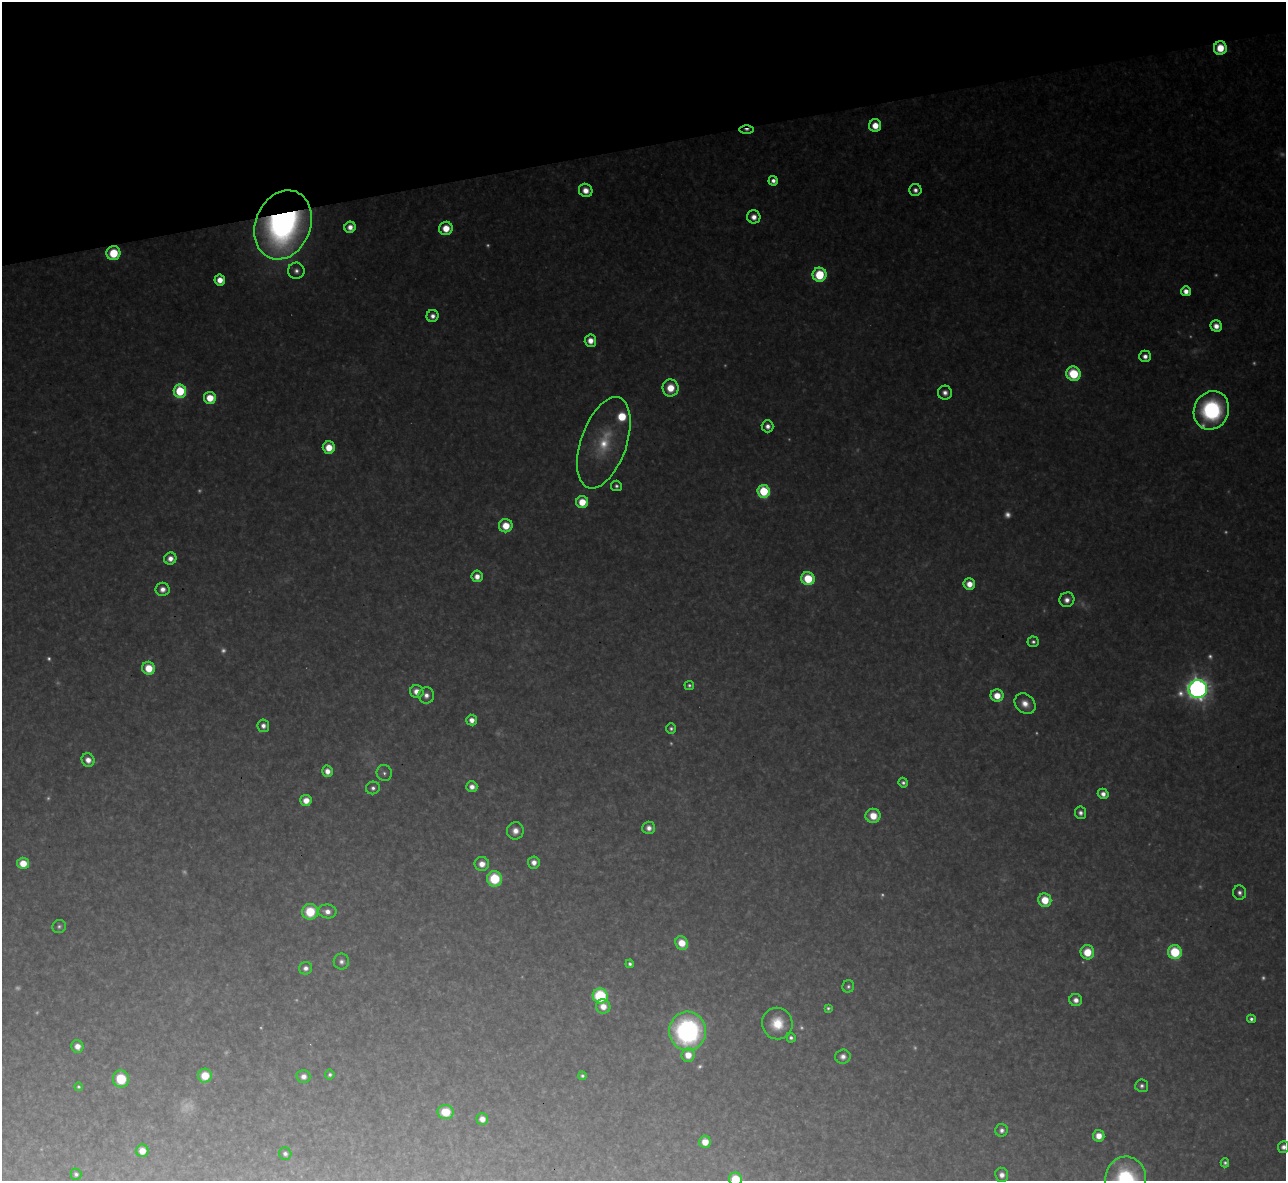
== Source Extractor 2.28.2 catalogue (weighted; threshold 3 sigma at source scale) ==
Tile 3 of 4 x 4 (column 3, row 1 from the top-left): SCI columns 2567-3850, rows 3678-4856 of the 5133 x 5115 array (HDU 1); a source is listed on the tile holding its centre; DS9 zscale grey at full resolution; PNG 1288 x 1183 px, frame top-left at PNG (2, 2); each listed source drawn as its Kron ellipse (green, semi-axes under 4 px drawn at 4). Shown black and unused: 12% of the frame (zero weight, under 3 of 4 exposures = <1% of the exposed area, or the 3 px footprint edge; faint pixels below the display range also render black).
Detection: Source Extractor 2.28.2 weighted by HDU 2 'WHT'; one run over the whole footprint, this tile lists its part. Background 0.314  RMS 0.019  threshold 0.0867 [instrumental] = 3 sigma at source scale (4.5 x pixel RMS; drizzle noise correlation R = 1.50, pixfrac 1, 0.05/0.05 arcsec/px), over >= 5 px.
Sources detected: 149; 40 too faint to see at this stretch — neither listed nor drawn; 1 inside a brighter listed object's ellipse — not listed separately; the other 108 listed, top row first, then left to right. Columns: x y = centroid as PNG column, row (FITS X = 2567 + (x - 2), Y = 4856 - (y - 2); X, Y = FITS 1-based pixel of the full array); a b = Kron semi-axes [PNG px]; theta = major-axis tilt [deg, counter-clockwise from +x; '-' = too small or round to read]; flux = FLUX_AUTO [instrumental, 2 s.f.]
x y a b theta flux
1220 48 6 6 - 72
875 125 6 6 - 45
746 130 7 4 0 9.5
773 181 5 4 - 16
586 190 7 6 - 30
915 190 6 6 - 14
754 217 7 6 - 22
283 225 35 27 68 1200
350 227 5 5 - 23
446 228 6 6 - 51
113 253 7 7 - 100
296 271 8 8 - 13
819 275 7 7 - 150
220 280 5 5 - 32
1186 291 5 5 - 27
432 316 6 6 - 16
1216 326 6 5 - 24
590 341 6 6 - 29
1145 356 6 6 - 16
1073 374 7 7 - 150
670 388 8 8 - 59
180 391 6 6 - 220
945 393 7 7 - 15
210 398 6 6 - 64
1211 410 19 17 65 360
768 426 6 6 - 16
604 443 47 23 71 140
329 447 6 6 - 53
616 486 5 5 - 7.1
764 491 6 6 - 220
582 502 6 6 - 60
506 526 7 6 - 56
170 558 6 6 - 22
477 576 6 5 - 23
808 579 7 6 - 120
969 584 6 5 - 34
163 589 7 6 - 20
1067 600 7 7 - 20
1033 642 5 5 - 8
149 668 6 6 - 65
689 685 5 4 - 5.8
1198 689 9 9 - 2300
417 692 7 6 - 31
426 695 8 7 - 17
997 696 6 6 - 44
1025 704 11 9 -45 30
472 720 5 5 - 25
263 726 6 6 - 16
671 729 5 5 - 6.8
88 760 7 6 - 24
327 771 5 5 - 22
384 773 8 7 - 9.4
903 783 5 4 - 7.3
472 787 5 5 - 18
373 788 7 6 - 9.7
1103 794 5 5 - 17
306 800 6 5 - 31
1080 813 6 5 - 13
873 816 7 7 - 53
649 828 6 6 - 16
515 831 8 8 - 22
534 862 6 6 - 19
23 863 6 5 - 53
482 864 7 7 - 28
494 879 8 7 - 140
1240 893 7 6 - 10
1045 900 7 6 - 67
327 911 9 7 -9 20
310 912 8 8 - 100
59 926 7 6 - 6.8
682 943 7 6 - 54
1087 952 7 7 - 69
1175 952 7 6 - 180
341 961 8 7 - 11
630 964 4 4 - 7.5
306 968 6 6 - 13
848 986 6 6 - 6.4
600 996 7 7 - 250
1076 1000 6 6 - 18
603 1006 7 7 - 31
828 1008 4 4 - 5.1
1251 1019 4 4 - 8.6
777 1023 16 15 - 67
688 1031 19 18 - 520
791 1038 5 4 - 7.1
77 1046 6 6 - 23
688 1055 7 6 - 38
843 1057 7 7 - 15
330 1075 5 4 - 6.2
205 1076 7 7 - 61
303 1076 7 6 - 16
582 1076 4 4 - 6.3
121 1079 8 8 - 100
1142 1086 6 6 - 8.4
78 1087 4 4 - 4.8
446 1112 8 7 - 80
482 1119 6 5 - 22
1002 1130 6 6 - 9.8
1099 1136 6 5 - 31
705 1142 6 6 - 37
1283 1147 6 5 - 14
142 1151 6 6 - 33
285 1154 6 6 - 8.9
1225 1163 4 4 - 6.5
76 1174 6 5 - 7.1
1002 1175 7 6 - 17
735 1179 6 6 - 97
1126 1180 23 20 89 300
Overlapping masked pixels (flux is a lower limit): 4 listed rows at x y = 1220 48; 746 130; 283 225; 113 253
Isophote crosses this tile's border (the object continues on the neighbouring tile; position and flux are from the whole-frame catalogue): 3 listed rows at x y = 1283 1147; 735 1179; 1126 1180